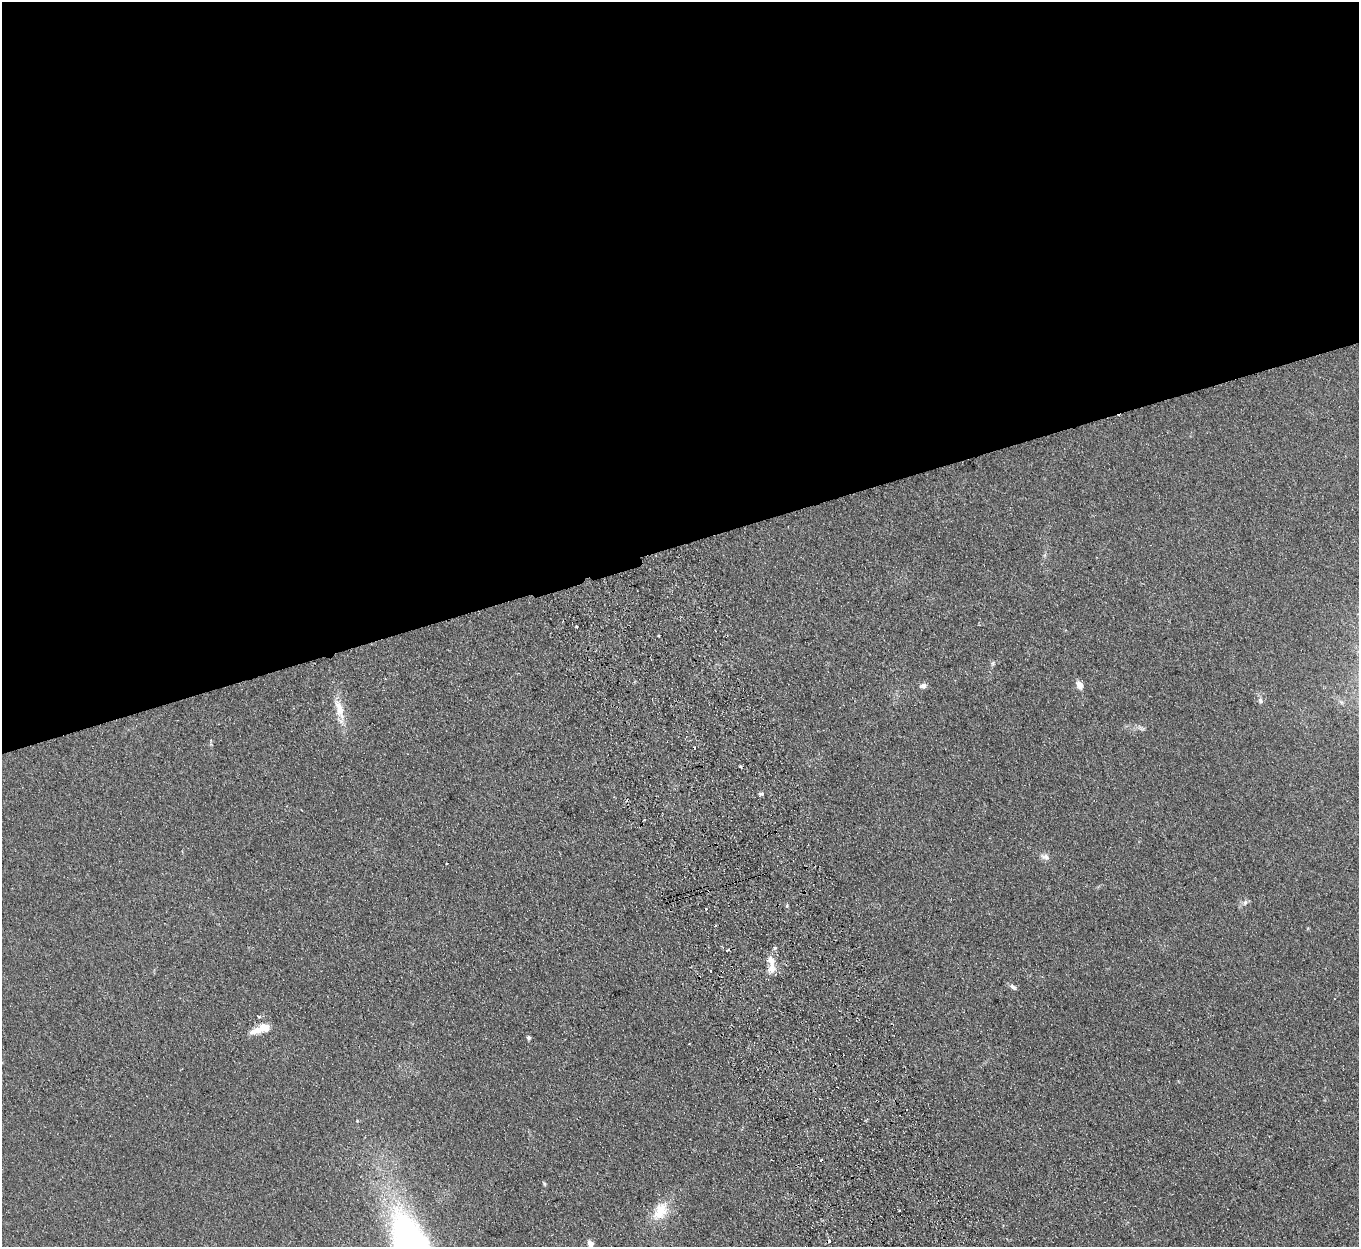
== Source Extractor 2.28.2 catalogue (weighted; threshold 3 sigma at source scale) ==
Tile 2 of 4 x 4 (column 2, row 1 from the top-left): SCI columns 1413-2769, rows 3911-5155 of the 5539 x 5457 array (HDU 1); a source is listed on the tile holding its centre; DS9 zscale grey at full resolution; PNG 1361 x 1249 px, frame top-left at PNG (2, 2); no overlay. Shown black and unused: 44% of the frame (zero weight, under 2 of 3 exposures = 3% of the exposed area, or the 3 px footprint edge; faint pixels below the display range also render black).
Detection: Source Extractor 2.28.2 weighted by HDU 2 'WHT'; one run over the whole footprint, this tile lists its part. Background 0.189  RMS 0.014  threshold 0.0608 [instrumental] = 3 sigma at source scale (4.5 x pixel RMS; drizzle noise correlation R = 1.50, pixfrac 1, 0.05/0.05 arcsec/px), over >= 5 px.
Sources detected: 35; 12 cosmic-ray / hot-pixel residue — not listed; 3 inside a brighter listed object's ellipse — not listed separately; the other 20 listed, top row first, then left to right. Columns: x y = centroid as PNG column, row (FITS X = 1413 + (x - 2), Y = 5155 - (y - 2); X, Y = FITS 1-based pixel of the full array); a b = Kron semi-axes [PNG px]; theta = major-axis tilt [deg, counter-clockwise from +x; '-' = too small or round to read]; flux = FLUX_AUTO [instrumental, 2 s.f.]
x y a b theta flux
993 663 6 5 - 2.2
1079 685 9 7 -67 8.7
923 686 8 6 10 5.2
1260 701 9 6 -54 3.7
339 708 30 11 -73 23
761 794 6 4 1 2.2
1045 857 12 7 -19 5.5
447 863 2 2 - 0.96
1245 902 8 5 63 3.5
787 905 5 3 - 1.2
706 909 3 2 - 1.8
771 966 24 10 83 16
710 970 2 2 - 1.3
1013 987 9 5 -39 3.9
264 1027 15 11 -12 14
528 1037 5 4 - 2.7
544 1183 6 4 -46 1.6
899 1210 2 2 - 1.2
660 1211 29 16 60 32
590 1243 8 6 -62 7.2